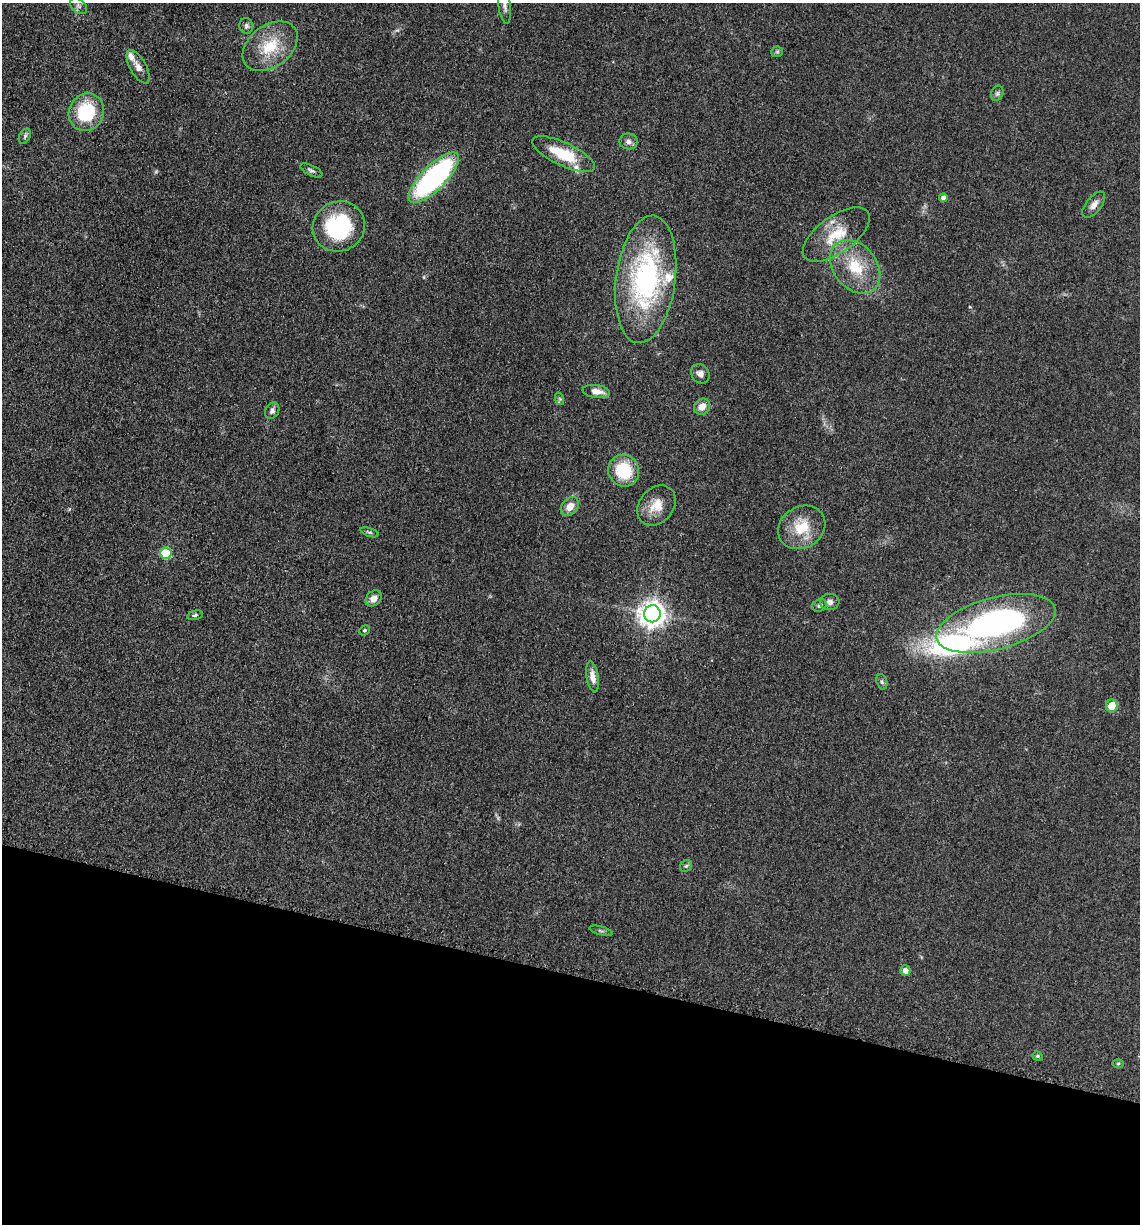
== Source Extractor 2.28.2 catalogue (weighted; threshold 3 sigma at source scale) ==
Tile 15 of 4 x 4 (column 3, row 4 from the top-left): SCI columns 2525-3662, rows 21-1242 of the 4980 x 4921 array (HDU 1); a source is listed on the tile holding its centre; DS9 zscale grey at full resolution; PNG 1142 x 1226 px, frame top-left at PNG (2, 3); each listed source drawn as its Kron ellipse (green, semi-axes under 4 px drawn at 4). Shown black and unused: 20% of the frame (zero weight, under 3 of 5 exposures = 4% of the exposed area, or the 3 px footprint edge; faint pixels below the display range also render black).
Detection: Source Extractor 2.28.2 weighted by HDU 2 'WHT'; one run over the whole footprint, this tile lists its part. Background 0.0562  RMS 0.0059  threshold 0.0267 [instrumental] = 3 sigma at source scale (4.5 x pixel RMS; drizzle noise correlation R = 1.50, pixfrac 1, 0.05/0.05 arcsec/px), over >= 5 px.
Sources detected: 49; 4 inside a brighter listed object's ellipse — not listed separately; the other 45 listed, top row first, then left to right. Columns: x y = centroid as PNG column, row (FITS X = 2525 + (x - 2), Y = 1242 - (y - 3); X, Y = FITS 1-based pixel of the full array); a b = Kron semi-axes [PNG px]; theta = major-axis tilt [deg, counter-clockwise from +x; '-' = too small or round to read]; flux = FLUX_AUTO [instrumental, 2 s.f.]
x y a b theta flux
78 6 10 6 -42 2
505 6 19 6 -83 3
246 26 8 7 - 1.6
270 46 30 21 37 22
777 52 6 5 - 1
138 67 19 8 -60 4.5
997 93 8 6 69 1.4
86 112 19 17 63 32
25 136 8 5 61 1.3
628 141 9 8 - 2.6
563 154 34 11 -25 24
311 170 12 5 -26 1.6
434 178 33 12 45 130
943 198 4 4 - 2
1094 205 15 7 51 4
339 226 26 25 - 48
836 235 39 18 36 21
855 267 30 21 -51 25
646 279 64 29 83 110
700 374 10 8 -50 3.2
596 392 14 6 -7 4.9
560 399 6 4 -72 0.91
702 407 8 7 - 5.2
272 411 8 6 57 2.2
624 471 16 15 - 25
656 505 22 17 48 10
570 507 10 7 46 6.3
802 527 25 20 32 18
369 532 9 3 -19 1
166 553 5 5 - 28
374 598 9 7 47 4.1
830 602 9 8 - 2.7
819 605 7 6 - 1.5
652 614 8 8 - 600
195 615 8 4 14 1.1
996 623 61 26 15 150
364 630 6 4 42 0.9
593 677 16 6 -81 4.7
882 682 8 5 -72 1.3
1112 706 6 6 - 10
686 866 6 5 - 1.2
601 931 12 3 -15 1.1
905 971 5 5 - 3.8
1038 1056 5 4 - 0.86
1118 1063 6 4 2 0.73
Isophote crosses this tile's border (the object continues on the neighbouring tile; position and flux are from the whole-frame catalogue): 1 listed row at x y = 505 6